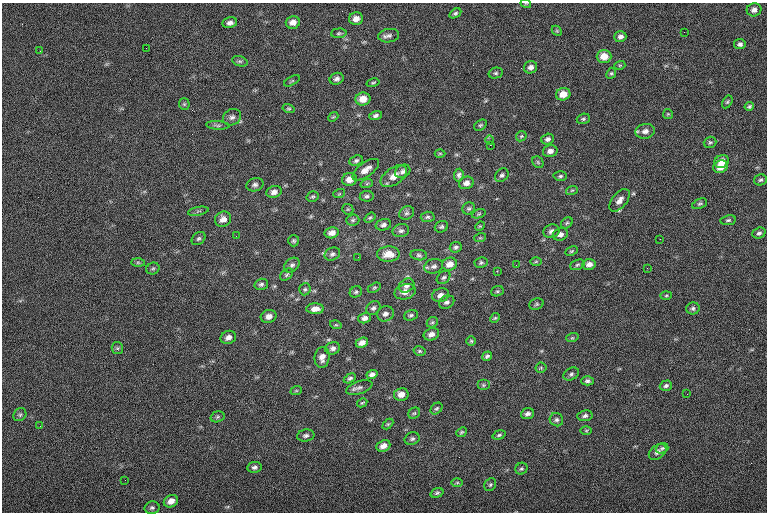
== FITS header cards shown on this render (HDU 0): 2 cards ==
NAXIS1  =                  765
NAXIS2  =                  510

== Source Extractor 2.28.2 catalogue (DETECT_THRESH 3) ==
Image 765 x 510 px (HDU 0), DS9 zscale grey, 1 PNG px = 1 image px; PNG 769 x 514 px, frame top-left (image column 1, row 510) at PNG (2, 3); each listed source drawn as its Kron ellipse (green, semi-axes under 4 px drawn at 4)
Background -0.446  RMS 7.7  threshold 23.2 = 3 sigma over >= 5 px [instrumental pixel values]
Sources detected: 178; all 178 listed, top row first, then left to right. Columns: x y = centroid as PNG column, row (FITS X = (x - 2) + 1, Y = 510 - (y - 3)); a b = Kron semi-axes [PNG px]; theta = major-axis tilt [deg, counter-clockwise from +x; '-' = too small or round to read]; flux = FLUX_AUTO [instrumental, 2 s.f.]
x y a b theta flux
526 4 5 3 - 420
754 10 7 6 - 2300
455 13 6 4 31 960
356 19 7 6 - 3200
293 22 7 6 - 3100
230 23 7 5 11 1900
557 31 5 4 - 670
684 32 2 2 - 250
339 33 8 5 4 910
389 36 10 6 8 1800
620 37 6 5 - 1800
740 44 6 5 - 1500
146 48 2 2 - 200
40 51 3 2 - 520
604 56 7 6 - 6100
240 61 8 5 -18 1000
620 65 5 3 - 540
531 67 6 6 - 2000
496 73 7 5 14 950
611 73 6 4 66 760
337 79 7 5 24 1700
292 81 8 3 28 640
373 83 6 4 14 690
563 94 7 6 - 5100
363 99 7 6 - 5200
727 102 7 4 59 830
184 104 5 5 - 780
749 106 5 4 - 830
289 109 6 4 -14 700
668 114 5 5 - 550
376 116 6 4 15 1300
232 117 9 8 - 2200
333 117 5 4 - 600
583 119 6 5 - 900
218 125 12 4 -3 1200
480 125 7 5 38 860
645 131 9 7 12 3000
521 136 6 4 45 730
548 139 6 5 - 1400
490 140 5 3 - 520
710 142 6 5 - 920
490 145 2 2 - 4300
550 151 7 5 15 2500
440 153 5 3 - 490
356 161 7 5 24 1100
722 161 7 6 - 5200
538 162 6 5 - 780
720 167 7 6 - 5100
366 170 15 7 35 4000
403 171 8 6 31 1600
459 175 6 5 - 1400
502 175 7 6 - 1300
394 176 15 8 35 5000
560 176 7 4 2 890
349 179 7 6 - 3900
761 180 6 5 - 1000
367 183 6 4 20 710
466 183 7 6 - 2600
255 185 9 6 16 1600
572 190 6 3 19 670
274 192 7 6 - 2300
339 194 6 4 18 520
367 196 7 5 8 1000
313 197 6 5 - 810
620 200 13 7 51 3100
700 204 8 4 22 950
469 208 6 6 - 930
348 209 6 5 - 650
198 211 10 3 11 890
407 213 8 6 32 1300
479 214 7 4 20 760
428 217 7 5 2 1000
370 218 6 4 37 770
223 219 8 7 - 3100
353 220 6 5 - 990
728 220 8 5 8 1000
567 223 6 5 - 810
383 225 8 5 16 1700
480 226 5 4 - 480
441 227 7 5 24 990
401 231 8 6 13 1600
551 231 8 6 16 1900
332 233 7 5 12 3100
759 233 6 5 - 1300
560 234 8 6 19 2500
236 236 2 2 - 650
199 238 7 6 - 1200
480 238 6 3 18 540
660 239 3 2 - 600
294 241 5 5 - 880
456 247 6 5 - 1200
571 251 6 4 26 700
332 254 8 6 24 1400
388 254 11 7 1 5900
419 255 8 5 -8 1300
358 257 3 2 - 470
536 261 6 4 1 560
138 262 7 4 -1 830
481 263 6 5 - 920
450 264 7 6 - 4000
589 264 6 5 - 2700
292 265 8 6 41 1500
516 265 2 2 - 980
577 265 8 5 20 910
434 266 9 7 18 1900
647 268 3 2 - 580
153 269 7 5 24 940
497 271 2 2 - 290
287 275 7 5 42 880
444 277 7 5 42 1200
261 284 7 5 17 1200
407 286 8 6 33 1900
374 288 7 4 29 750
305 289 6 5 - 900
497 291 6 5 - 790
356 292 6 5 - 930
405 292 11 7 15 3300
441 295 9 6 18 2700
666 295 5 3 - 610
447 302 8 6 27 1500
536 304 7 5 22 990
373 308 8 6 43 1300
693 308 6 6 - 1200
315 309 9 5 1 3600
385 314 9 7 23 2100
411 315 7 5 20 1100
269 316 8 6 17 2900
365 318 6 5 - 2000
495 318 5 4 - 660
432 322 6 5 - 700
336 325 6 3 -17 610
431 334 8 6 21 2700
228 337 8 6 23 2400
572 338 6 4 17 690
471 341 4 4 - 710
362 343 6 5 - 2800
117 348 6 5 - 840
333 348 7 6 - 1800
419 351 6 4 -15 770
487 356 5 4 - 1000
322 357 10 7 82 3300
541 368 5 5 - 780
372 374 5 4 - 1700
571 374 8 6 30 1300
350 378 6 4 30 1000
587 381 6 4 -1 1200
483 385 6 5 - 880
666 386 6 5 - 1200
359 388 13 6 19 1800
296 391 6 3 19 630
401 394 7 6 - 3800
687 394 3 2 - 410
362 403 5 3 - 570
436 408 7 5 43 920
414 413 6 5 - 800
528 414 7 5 19 1800
20 415 7 6 - 1100
585 416 7 5 8 1400
217 417 7 5 17 970
556 420 7 6 - 1400
388 424 6 4 44 660
40 426 2 2 - 270
586 431 6 4 0 650
461 432 5 4 - 690
306 435 9 6 9 1400
499 435 7 4 16 930
412 439 8 6 24 1300
383 446 7 5 21 3000
662 448 6 5 - 900
658 452 10 6 37 2400
255 467 7 5 8 1400
521 469 6 5 - 860
125 480 2 2 - 220
457 483 6 4 0 620
490 485 7 5 57 900
437 493 6 4 20 990
171 501 7 6 - 3400
152 508 7 6 - 1200
At the frame edge (FLAGS 8, measured only in part): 1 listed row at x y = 526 4